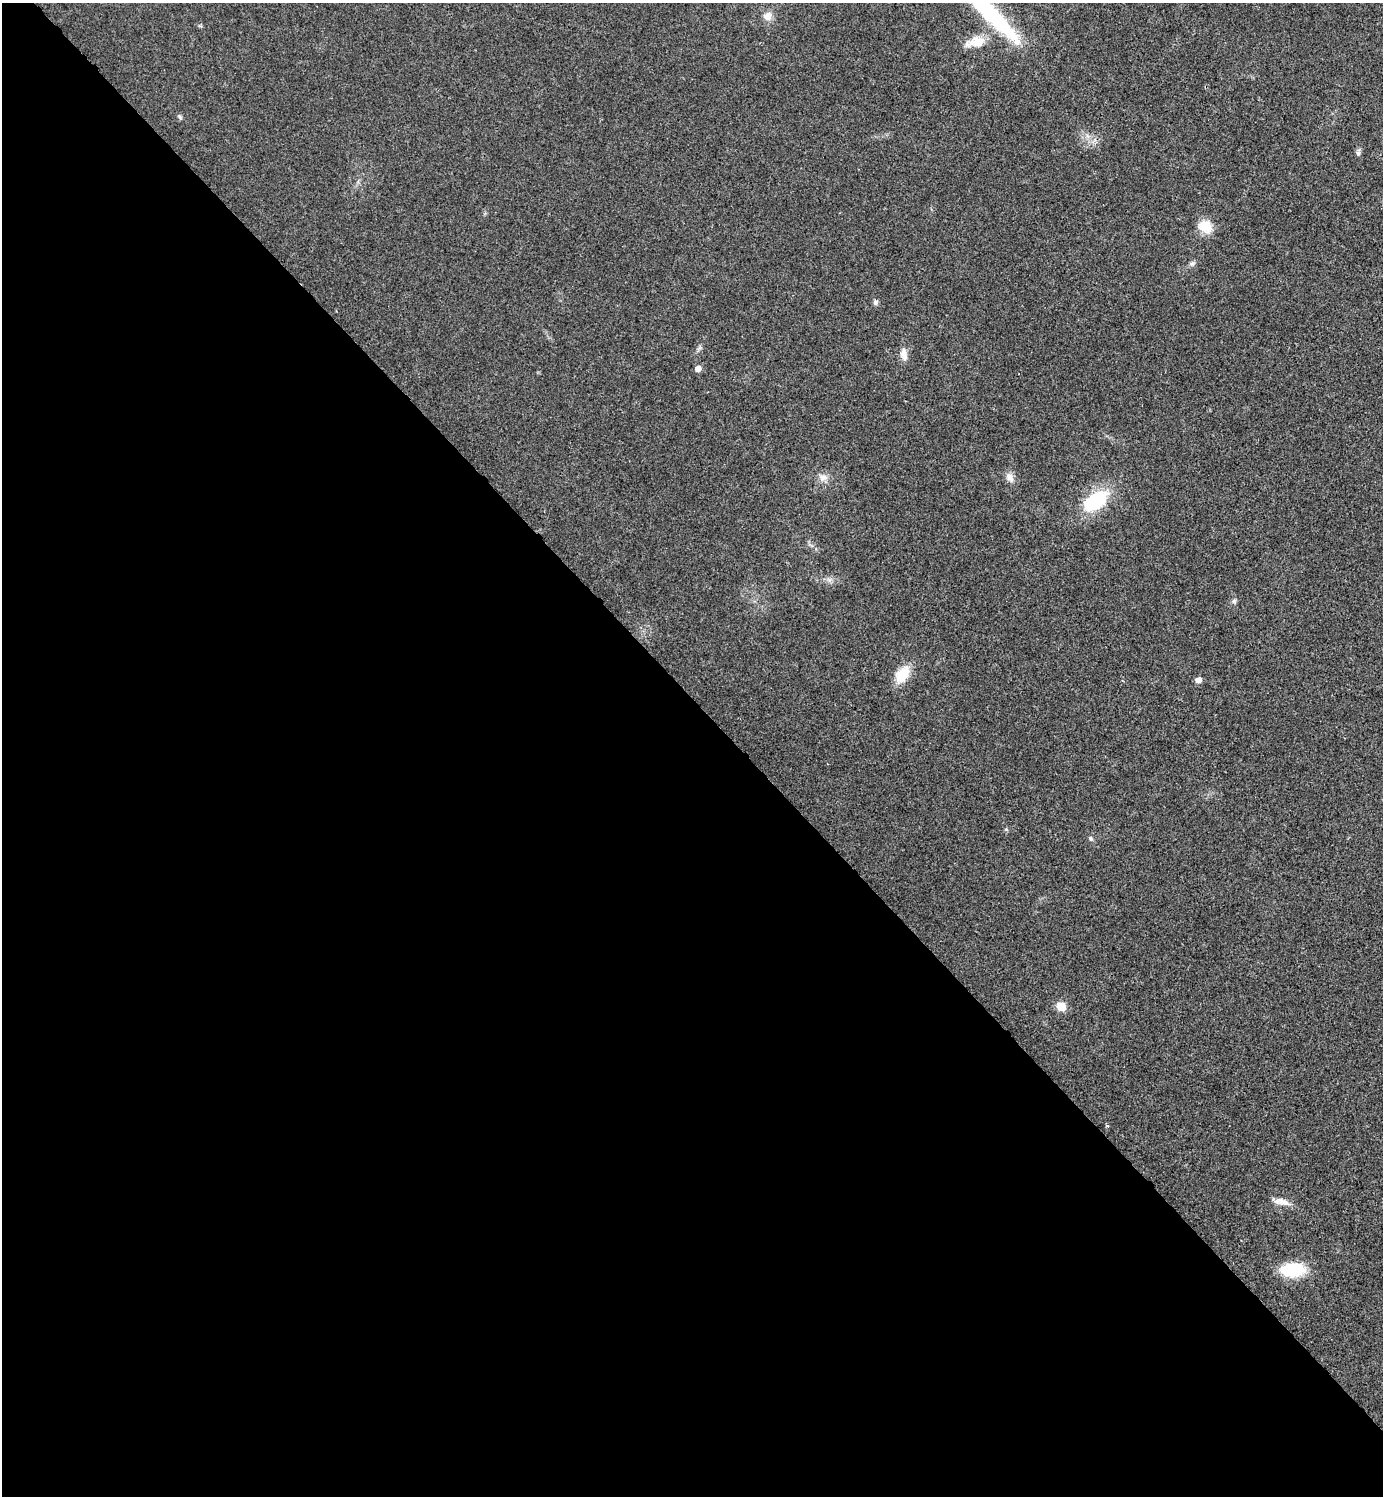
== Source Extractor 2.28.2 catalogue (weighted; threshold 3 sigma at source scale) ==
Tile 9 of 4 x 4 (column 1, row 3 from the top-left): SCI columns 159-1539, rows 1501-2994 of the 5984 x 5984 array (HDU 1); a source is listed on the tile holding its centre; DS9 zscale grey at full resolution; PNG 1385 x 1498 px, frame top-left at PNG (2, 3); no overlay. Shown black and unused: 53% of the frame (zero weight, under 3 of 4 exposures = <1% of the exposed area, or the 3 px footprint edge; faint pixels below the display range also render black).
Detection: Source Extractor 2.28.2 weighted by HDU 2 'WHT'; one run over the whole footprint, this tile lists its part. Background 0.0193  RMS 0.0054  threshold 0.0242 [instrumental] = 3 sigma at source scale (4.5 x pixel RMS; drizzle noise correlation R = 1.50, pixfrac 1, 0.05/0.05 arcsec/px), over >= 5 px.
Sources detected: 20; all 20 listed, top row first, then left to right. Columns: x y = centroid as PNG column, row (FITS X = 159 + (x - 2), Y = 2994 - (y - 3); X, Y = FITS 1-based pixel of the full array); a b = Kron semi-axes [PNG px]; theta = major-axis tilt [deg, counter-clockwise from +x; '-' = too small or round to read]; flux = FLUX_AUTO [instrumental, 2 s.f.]
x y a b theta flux
768 16 12 10 38 4.2
992 16 78 15 -45 58
976 42 28 12 11 9.2
180 117 8 4 -37 0.91
1358 153 8 5 81 1.4
1205 226 15 12 -19 10
875 302 7 6 - 1.4
904 354 17 8 -81 3.9
698 368 5 5 - 3.8
823 477 13 8 -2 3.3
1009 477 13 8 -57 3.5
1096 501 29 17 36 31
1234 601 6 6 - 1.2
902 674 18 11 54 14
1198 680 6 5 - 3.2
1091 838 7 5 -57 0.92
1061 1006 10 9 - 6.4
1107 1126 5 3 - 0.5
1282 1202 22 8 -10 4.7
1292 1270 22 12 1 26
Isophote crosses this tile's border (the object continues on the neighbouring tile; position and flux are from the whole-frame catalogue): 1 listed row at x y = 992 16
Unlisted compact peaks at least as high as the median listed source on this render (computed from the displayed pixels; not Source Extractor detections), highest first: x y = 1192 264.